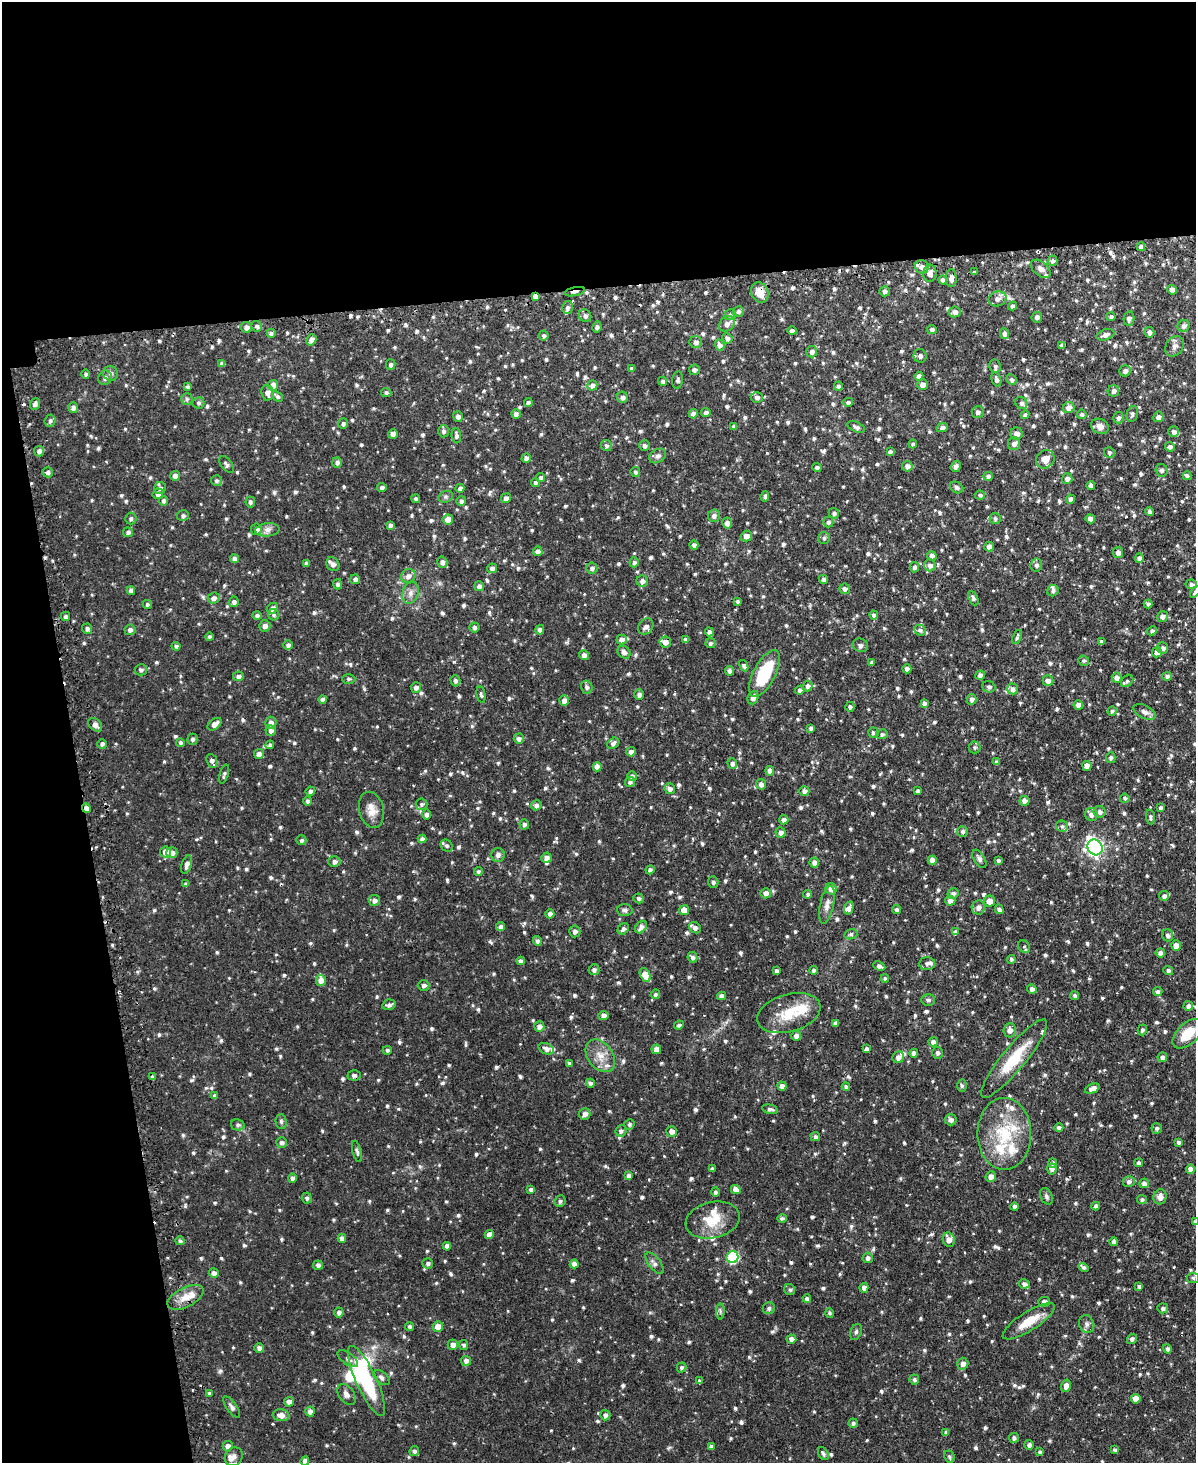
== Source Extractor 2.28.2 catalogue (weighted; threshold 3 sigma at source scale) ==
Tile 1 of 4 x 3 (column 1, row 1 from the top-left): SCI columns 31-1224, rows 3080-4540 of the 4838 x 4810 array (HDU 1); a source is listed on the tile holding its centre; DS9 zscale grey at full resolution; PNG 1198 x 1465 px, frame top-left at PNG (2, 2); each listed source drawn as its Kron ellipse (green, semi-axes under 4 px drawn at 4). Shown black and unused: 26% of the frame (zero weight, under 2 of 3 exposures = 4% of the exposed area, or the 3 px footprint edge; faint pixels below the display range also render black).
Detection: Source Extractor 2.28.2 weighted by HDU 2 'WHT'; one run over the whole footprint, this tile lists its part. Background 0.0734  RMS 0.0055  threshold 0.0246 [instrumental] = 3 sigma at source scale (4.5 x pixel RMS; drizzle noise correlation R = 1.50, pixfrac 1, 0.05/0.05 arcsec/px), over >= 5 px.
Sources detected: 1167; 2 inside a brighter object's white glare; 5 cosmic-ray / hot-pixel residue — neither listed nor drawn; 34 inside a brighter listed object's ellipse — not listed separately; of the other 1126, all 500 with FLUX_AUTO >= 1.07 (the completeness limit of this list) listed and drawn (626 fainter detections not listed), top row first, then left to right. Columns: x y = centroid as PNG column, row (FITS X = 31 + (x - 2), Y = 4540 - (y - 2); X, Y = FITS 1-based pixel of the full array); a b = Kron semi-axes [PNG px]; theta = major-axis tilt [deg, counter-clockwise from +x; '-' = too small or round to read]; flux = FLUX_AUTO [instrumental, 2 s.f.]
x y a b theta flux
1141 247 4 4 - 2
1053 261 5 5 - 1.5
922 267 7 6 - 3
1041 269 11 7 -39 2.4
975 272 3 3 - 1.1
930 273 9 6 83 3.2
951 278 9 5 -89 2.4
942 280 4 4 - 1.6
1172 290 5 4 - 3.9
885 291 5 5 - 1.7
575 292 10 3 13 2.8
760 292 10 8 -64 6.3
535 296 4 4 - 2.3
997 299 9 7 19 3
1013 306 4 4 - 1.6
567 308 6 5 - 1.5
738 311 5 5 - 1.5
955 312 6 5 - 2.6
730 315 6 5 - 1.1
585 316 6 6 - 1.7
1037 317 5 5 - 1.8
1111 317 4 4 - 1.6
1129 319 7 5 81 1.9
727 324 9 7 42 2.8
257 326 5 5 - 1.5
1184 326 6 5 - 1.8
246 327 6 5 - 2.7
597 327 5 4 - 1.3
932 329 5 4 - 1.5
792 331 4 4 - 1.7
1149 332 5 5 - 2
271 333 4 4 - 1.5
1004 334 5 4 - 1.8
1105 335 9 5 18 2.6
544 336 5 5 - 1.1
727 338 5 4 - 1.6
312 340 6 4 54 3
696 342 6 6 - 1.9
719 345 6 4 -71 2.2
1062 345 4 4 - 1.8
1175 346 11 8 55 2.4
812 352 5 5 - 2.2
920 356 7 6 - 2
222 364 4 4 - 1.9
391 365 5 4 - 1.4
995 366 6 5 - 1.1
631 369 4 4 - 1.2
694 370 5 5 - 1.5
1125 371 6 5 - 2
111 373 8 7 - 1.8
86 374 4 4 - 1.2
919 376 4 4 - 2.1
105 378 7 6 - 1.8
996 379 7 4 -74 1.7
678 380 8 5 82 1.3
1011 380 5 5 - 1.2
663 381 5 4 - 1.4
273 385 5 5 - 3.4
592 385 5 5 - 2
923 385 5 5 - 3
838 386 5 4 - 1.6
187 387 4 4 - 1.1
1114 391 6 5 - 2
267 393 8 6 -85 3.1
386 393 5 4 - 1.2
277 396 6 4 -42 1.5
622 397 5 5 - 1.5
757 397 6 5 - 1.4
187 399 6 5 - 1.2
848 402 5 4 - 1.3
198 403 6 6 - 1.2
528 403 4 4 - 1.4
1021 403 6 5 - 1.4
35 404 6 5 - 1.8
73 408 5 5 - 1.8
1069 408 6 5 - 3.2
706 412 5 4 - 2
978 412 6 6 - 1.7
516 414 5 4 - 2.1
693 414 5 4 - 2.3
1082 414 5 4 - 1.3
1132 414 8 5 78 1.4
1025 415 4 4 - 1.3
458 416 5 5 - 2
1158 417 5 5 - 1.8
1118 418 6 5 - 1.4
50 421 6 5 - 1.6
343 424 5 5 - 1.3
733 426 4 4 - 1.3
1100 426 9 7 -24 2.9
856 427 9 5 -24 1.8
942 428 6 4 25 1.5
443 431 6 5 - 1.6
1173 431 5 5 - 1.5
393 434 5 4 - 2.1
1017 434 6 6 - 2.7
456 436 7 5 -84 1.7
913 444 4 4 - 1.3
1014 444 6 6 - 2.3
606 446 6 5 - 1.3
645 446 5 5 - 1.5
1170 447 5 4 - 1.9
39 451 5 5 - 2.1
890 452 4 4 - 1.6
1109 452 5 5 - 1.3
658 456 9 6 33 1.8
526 458 5 4 - 2.5
1045 459 10 8 46 4.5
337 462 5 5 - 1.7
226 464 10 5 -52 1.6
907 466 5 5 - 2.2
956 466 6 4 54 1.8
817 467 4 4 - 1.8
1162 470 6 6 - 1.5
48 472 5 5 - 1.5
635 472 5 5 - 1.2
175 476 5 4 - 2.1
988 476 5 4 - 1.8
1187 476 4 4 - 1.4
540 477 5 4 - 1.3
1067 479 5 5 - 1.9
217 481 5 5 - 1.2
535 482 4 4 - 1.2
1091 485 4 4 - 1.9
382 487 4 4 - 1.6
957 487 7 5 -33 1.2
160 488 6 6 - 1.7
460 488 4 4 - 1.7
158 494 5 5 - 2.3
980 495 5 4 - 1.2
765 496 5 3 - 1.1
446 497 7 5 20 1.2
506 498 5 4 - 2
416 499 4 4 - 1.3
1071 499 4 4 - 1.8
164 501 5 4 - 1.5
461 501 5 4 - 1.5
250 502 5 4 - 1.3
1149 512 4 4 - 1.2
834 513 5 5 - 1.4
183 516 6 5 - 1.4
714 516 6 6 - 2.1
995 518 6 5 - 1.3
131 519 6 5 - 1.2
448 519 5 5 - 4.9
1090 519 4 4 - 3.3
828 522 5 5 - 1.2
727 523 5 5 - 2.4
390 525 4 4 - 1.5
256 529 6 5 - 2.5
267 530 12 6 6 2.4
128 532 5 5 - 1.5
746 536 5 5 - 3
824 538 6 5 - 1.2
694 545 4 4 - 1.7
989 547 5 4 - 2.5
538 551 5 4 - 2.2
1118 553 5 5 - 2.2
932 556 5 4 - 2.6
1139 558 4 4 - 1.6
234 559 4 4 - 2
442 562 5 5 - 2.3
634 562 5 4 - 1.5
306 563 4 3 - 1.2
333 564 7 6 - 2.7
930 565 6 5 - 2.2
1036 565 7 6 - 1.6
915 567 5 4 - 1.9
492 568 5 5 - 2
592 568 5 5 - 1.6
408 576 7 6 - 2.5
355 579 5 4 - 2
823 579 5 4 - 1.4
642 581 6 5 - 2.1
338 584 5 4 - 1.2
1191 584 5 4 - 1.7
479 586 5 5 - 2
845 589 5 5 - 1.8
131 591 4 4 - 2.4
1053 591 6 5 - 1.4
1195 592 6 4 47 1.1
410 593 11 8 71 3
214 598 6 5 - 2.2
973 598 8 4 -65 1.4
234 602 5 5 - 1.5
738 602 4 4 - 1.1
147 604 4 4 - 1.1
1148 604 4 3 - 1.3
272 608 6 5 - 2.4
257 615 5 4 - 1.4
274 615 6 5 - 1.1
874 615 5 4 - 1.6
65 616 5 4 - 1.4
1162 616 5 5 - 2.3
265 626 5 5 - 2.6
646 626 8 7 - 2.7
474 627 5 5 - 1.4
87 629 5 5 - 1.5
130 630 5 5 - 1.9
540 630 4 4 - 1.8
920 630 6 5 - 1.4
1152 631 5 4 - 1.5
709 632 4 4 - 1.4
209 637 4 4 - 1.2
1017 637 7 4 68 1.2
622 639 5 5 - 2.4
686 640 4 4 - 2.1
1102 641 4 3 - 1.3
665 642 6 5 - 3.2
710 643 5 5 - 1.2
288 645 5 4 - 1.6
860 645 8 6 -27 1.3
176 646 4 4 - 1.6
1163 648 5 5 - 2
624 652 7 5 -40 1.7
1157 652 5 5 - 2.3
584 655 5 5 - 2.5
1084 661 5 5 - 1.2
872 662 3 3 - 1.1
744 666 6 4 -62 1.1
907 669 4 4 - 2
141 670 6 5 - 1.5
730 671 5 4 - 1.7
765 673 26 11 62 27
980 675 5 4 - 2
238 676 5 5 - 1.9
1167 676 5 4 - 1.4
1117 678 5 5 - 2.6
349 679 6 4 1 1.1
455 681 6 5 - 1.6
1048 681 5 5 - 2
1127 681 7 5 45 1.2
808 686 5 5 - 1.9
416 687 5 5 - 2
587 687 7 5 -76 1.7
989 687 7 5 -23 1.2
1013 689 5 5 - 2.2
800 690 4 4 - 1.6
481 695 8 4 -79 1.2
639 695 5 5 - 2
753 697 7 5 69 2.9
323 699 4 4 - 2.1
972 699 5 5 - 1.8
564 700 5 4 - 2.6
924 703 4 4 - 1.6
1078 705 5 4 - 2
850 707 5 4 - 1.3
1112 711 5 4 - 1.3
1145 712 12 6 -26 2.3
271 723 6 6 - 2.6
215 724 8 5 38 3.6
95 725 8 5 -44 2.6
811 728 4 4 - 1.5
271 730 5 5 - 2
873 733 5 5 - 1.4
882 734 6 5 - 1.2
192 739 5 5 - 1.3
519 739 5 5 - 1.6
181 743 4 4 - 1.1
613 743 6 5 - 1.7
102 744 5 4 - 1.4
270 745 4 4 - 1.2
974 747 6 6 - 1.2
631 752 4 4 - 2
259 754 5 5 - 2.2
1111 758 5 5 - 1.4
212 761 7 5 -67 1.9
997 762 4 4 - 1.4
732 763 5 5 - 1.9
1087 766 5 4 - 2.5
597 767 4 4 - 3.3
770 771 5 4 - 2.5
224 774 10 4 73 1.2
632 776 5 5 - 1.7
630 782 5 4 - 1.3
761 784 5 5 - 2.2
670 789 5 5 - 2
310 791 4 4 - 1.4
804 791 5 5 - 1.8
918 791 4 4 - 1.6
1125 798 5 4 - 1.2
308 801 5 4 - 1.4
1024 801 5 5 - 2.6
421 804 6 5 - 1.3
536 805 5 5 - 1.8
86 808 5 4 - 3.4
1160 808 4 4 - 1.1
371 810 18 12 -76 5.7
1100 812 6 5 - 2.3
1091 814 6 6 - 2.6
427 815 5 4 - 2.2
1150 817 7 4 -85 1.1
784 820 4 4 - 2
524 824 5 4 - 1.4
1062 826 6 5 - 1.1
962 831 5 5 - 1.3
780 832 5 5 - 2.2
422 839 4 4 - 2
301 840 5 5 - 1.3
447 846 6 5 - 1.3
1095 847 8 7 - 180
165 852 5 5 - 4
172 853 5 5 - 2.7
498 855 7 6 - 1.7
546 858 5 5 - 2.3
979 859 10 5 -59 1.7
932 860 4 4 - 4
998 860 4 4 - 1.2
334 861 6 5 - 2
814 863 5 5 - 2.6
187 864 10 5 75 2.4
650 870 5 4 - 1.3
478 872 4 4 - 1.1
713 882 5 5 - 1.3
186 884 4 4 - 1.3
831 889 6 5 - 4
766 893 5 5 - 2.1
953 893 6 5 - 1.8
808 894 4 4 - 1.3
1164 896 5 4 - 1.4
639 898 5 4 - 1.2
374 900 5 5 - 2.3
950 901 5 4 - 2.3
989 901 5 5 - 4
827 905 19 7 77 3.5
978 907 7 6 - 2.6
849 908 7 4 74 2.1
999 909 5 4 - 2
625 910 8 6 -3 1.3
684 910 5 5 - 4.8
896 910 4 4 - 1.4
550 914 4 4 - 1.9
501 927 4 4 - 2.1
641 927 7 5 52 2.4
695 928 6 5 - 2.2
623 929 6 5 - 1.7
575 931 6 5 - 1.8
955 932 4 4 - 2.1
851 934 6 5 - 1.2
1167 935 6 5 - 1.6
537 941 5 4 - 1.5
1176 945 5 4 - 2.7
1024 947 7 5 -51 1.1
1160 953 5 4 - 2.4
692 957 5 4 - 1.7
1011 959 4 4 - 1.2
521 961 4 4 - 1.8
927 963 8 6 5 1.8
879 966 6 4 -26 1.8
594 970 5 5 - 1.6
813 970 4 4 - 1.3
1168 970 5 4 - 1.4
776 971 4 3 - 1.5
645 975 7 5 -65 8.7
885 979 4 4 - 1.1
321 980 5 5 - 3.3
424 985 6 5 - 1.8
1032 989 5 4 - 2.2
1158 992 4 4 - 1.7
655 994 5 4 - 1.2
721 996 4 4 - 2.2
1075 996 4 4 - 1.4
928 1000 7 5 -2 1.2
389 1005 7 5 13 1.7
1188 1006 5 4 - 1.8
789 1013 32 18 16 17
603 1015 5 4 - 1.9
835 1023 4 4 - 1.9
679 1025 5 4 - 1.2
539 1026 5 5 - 2.2
1010 1030 7 6 - 3
1142 1030 5 4 - 1.3
1188 1034 19 10 42 14
796 1036 5 4 - 2.3
933 1042 5 4 - 2.2
546 1049 8 5 -25 2.6
656 1049 5 4 - 3.2
866 1049 4 4 - 1.8
387 1050 4 4 - 1.3
914 1053 4 4 - 2.3
937 1053 6 5 - 1.4
600 1056 18 12 -53 7.4
898 1057 6 5 - 2.8
1162 1057 5 5 - 1.7
1014 1059 49 11 51 19
569 1063 4 3 - 1.1
354 1075 6 5 - 1.4
152 1077 4 3 - 1.3
590 1083 4 4 - 1.4
782 1086 5 4 - 2.4
962 1086 6 5 - 1.1
846 1087 4 4 - 1.3
1092 1088 7 4 23 3.1
215 1096 4 4 - 1.6
770 1109 8 4 -12 1.8
585 1114 6 5 - 2.1
951 1120 6 5 - 2.1
281 1121 7 5 -89 1.1
629 1124 5 5 - 1.1
238 1125 7 5 -12 1.2
1059 1127 4 4 - 1.4
1157 1128 5 5 - 1.2
621 1131 5 5 - 1.4
672 1132 5 5 - 3.2
1004 1134 36 27 -90 30
815 1137 5 4 - 1.5
281 1142 5 5 - 1.7
1178 1142 4 4 - 1.2
357 1151 11 4 -74 1.3
1052 1163 5 4 - 1.3
1139 1163 4 4 - 1.4
712 1169 4 3 - 1.1
1052 1169 5 5 - 1.6
1190 1169 4 4 - 2.8
628 1175 4 4 - 1.5
991 1177 5 5 - 2.8
292 1178 4 4 - 1.7
1129 1181 6 5 - 1.6
1144 1183 5 4 - 1.9
736 1189 5 4 - 3.9
531 1190 4 4 - 1.8
715 1192 4 4 - 1.2
1046 1196 8 5 -64 1.4
1160 1197 7 6 - 3.1
307 1198 5 5 - 1.3
1142 1200 5 4 - 1.1
560 1201 6 5 - 1.5
1096 1206 4 4 - 1.9
1015 1207 4 4 - 2
782 1218 5 4 - 1.2
713 1220 27 18 13 14
1195 1222 4 4 - 1.5
489 1234 4 4 - 2.8
342 1238 4 4 - 2.2
949 1239 7 6 - 3.9
180 1241 4 4 - 1.1
1114 1242 4 4 - 1.8
447 1246 4 4 - 2.3
733 1257 6 6 - 48
868 1258 5 5 - 1.9
428 1263 5 5 - 1.4
655 1263 12 6 -53 2.1
574 1264 4 4 - 3.3
318 1265 5 4 - 1.7
1083 1268 5 4 - 1.1
214 1273 5 4 - 2.4
1193 1278 6 5 - 1.2
1024 1284 6 4 -14 1.9
1139 1286 4 3 - 1.1
864 1288 5 4 - 2.4
790 1290 6 5 - 1.1
185 1297 19 9 27 6.8
807 1299 4 4 - 1.5
1044 1302 6 5 - 2.4
769 1308 6 6 - 1.4
1163 1308 5 5 - 1.5
720 1311 8 4 -89 1.2
339 1312 5 4 - 1.7
829 1313 5 4 - 1.1
1029 1321 30 9 32 10
1087 1324 9 7 -69 2
410 1326 4 4 - 1.2
438 1326 5 5 - 5
856 1332 8 5 69 1.2
791 1339 5 4 - 2.4
1132 1339 5 4 - 1.5
453 1345 5 5 - 2.8
464 1345 5 4 - 1.2
259 1348 5 4 - 1.9
1167 1349 5 4 - 1.4
348 1359 12 6 -36 1.9
466 1361 5 5 - 2.5
963 1364 6 5 - 2.8
681 1367 5 5 - 1.2
382 1378 9 5 -39 1.6
914 1379 5 5 - 1.2
366 1381 38 10 -65 46
700 1381 4 4 - 1.2
1066 1386 6 5 - 2.8
209 1393 4 4 - 1.1
347 1394 12 7 -53 2.5
1136 1399 5 5 - 5.8
289 1402 5 4 - 2.2
232 1407 12 5 -54 1.6
310 1411 5 4 - 2.1
281 1415 8 6 -7 3.7
605 1415 5 5 - 1.7
853 1423 4 4 - 1.3
946 1432 4 4 - 1.2
1014 1438 5 5 - 1.7
1029 1445 5 4 - 1.7
228 1446 5 5 - 2.5
711 1447 4 4 - 1.6
1114 1450 4 3 - 1.1
414 1451 5 5 - 1.4
1040 1452 4 4 - 1.2
823 1454 7 5 -59 1.4
234 1457 10 8 54 2.5
949 1457 6 5 - 1.1
305 1461 4 4 - 2.6
Overlapping masked pixels (flux is a lower limit): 6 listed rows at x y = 1041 269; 575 292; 760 292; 535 296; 1195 592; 86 808
Isophote crosses this tile's border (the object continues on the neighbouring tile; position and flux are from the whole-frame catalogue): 4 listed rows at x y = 1195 592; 1188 1034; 1195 1222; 305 1461